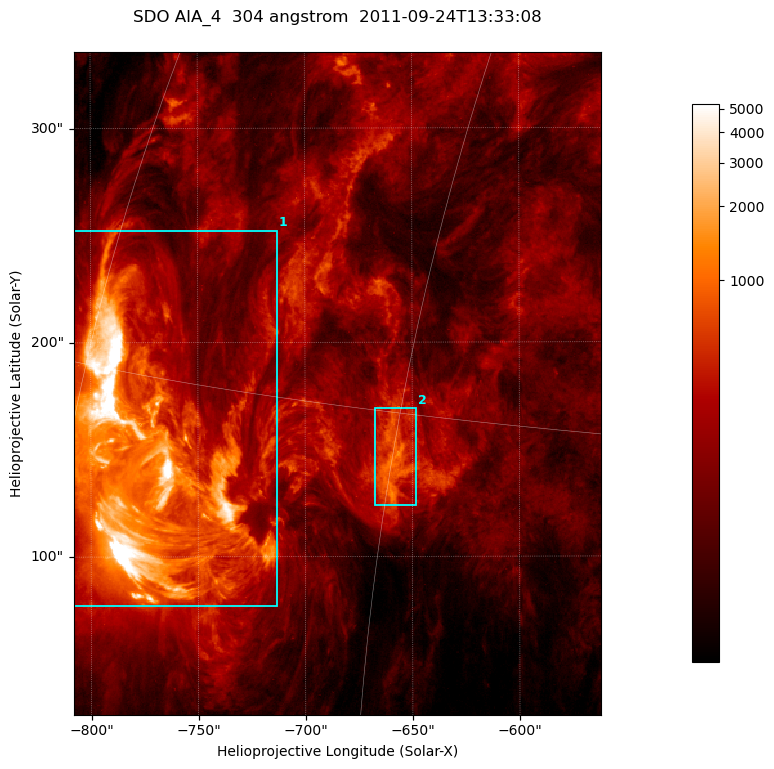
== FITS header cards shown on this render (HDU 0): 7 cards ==
TELESCOP= 'SDO     '           /
INSTRUME= 'AIA_4   '           /
WAVELNTH=                  304 /
WAVEUNIT= 'angstrom'           /
DATE-OBS= '2011-09-24T13:33:08.13' /
CTYPE1  = 'HPLN-TAN'           /
CTYPE2  = 'HPLT-TAN'           /

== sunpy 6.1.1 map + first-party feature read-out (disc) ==
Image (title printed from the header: SDO AIA_4  304 angstrom  2011-09-24T13:33:08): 410 x 515 px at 0.6 arcsec/px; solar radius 957 arcsec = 1594 px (partial field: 2.6% of the solar disc is inside the frame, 100% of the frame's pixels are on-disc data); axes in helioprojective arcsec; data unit not stated in the header (colour bar unlabelled)
Pointing: header CRPIX1/2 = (2058.21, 2041.36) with CRVAL1/2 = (0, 0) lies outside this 410 x 515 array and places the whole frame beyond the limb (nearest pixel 1.41 R_sun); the SolarSoft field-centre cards XCEN/YCEN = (-684.9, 180.8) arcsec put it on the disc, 1320 arcsec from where CRPIX/CRVAL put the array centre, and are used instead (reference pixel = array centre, CRVAL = XCEN/YCEN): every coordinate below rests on XCEN/YCEN
Orientation: roll -0.132 deg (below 1 deg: not rotated)
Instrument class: DISC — disc imager (sunpy class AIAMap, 304 A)
Bright regions (active regions / flare kernels): reference = the on-disc median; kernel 3 px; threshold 5 sigma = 527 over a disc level ~136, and >= 1.15x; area >= 211 px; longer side >= 5 px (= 3 arcsec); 2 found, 2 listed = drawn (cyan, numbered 1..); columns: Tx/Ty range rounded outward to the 2 arcsec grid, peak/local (2 s.f.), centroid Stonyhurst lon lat
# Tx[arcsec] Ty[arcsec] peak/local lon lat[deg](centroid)
1 -808..-712 76..252 95 -56 +12
2 -668..-648 124..170 9.9 -45 +14